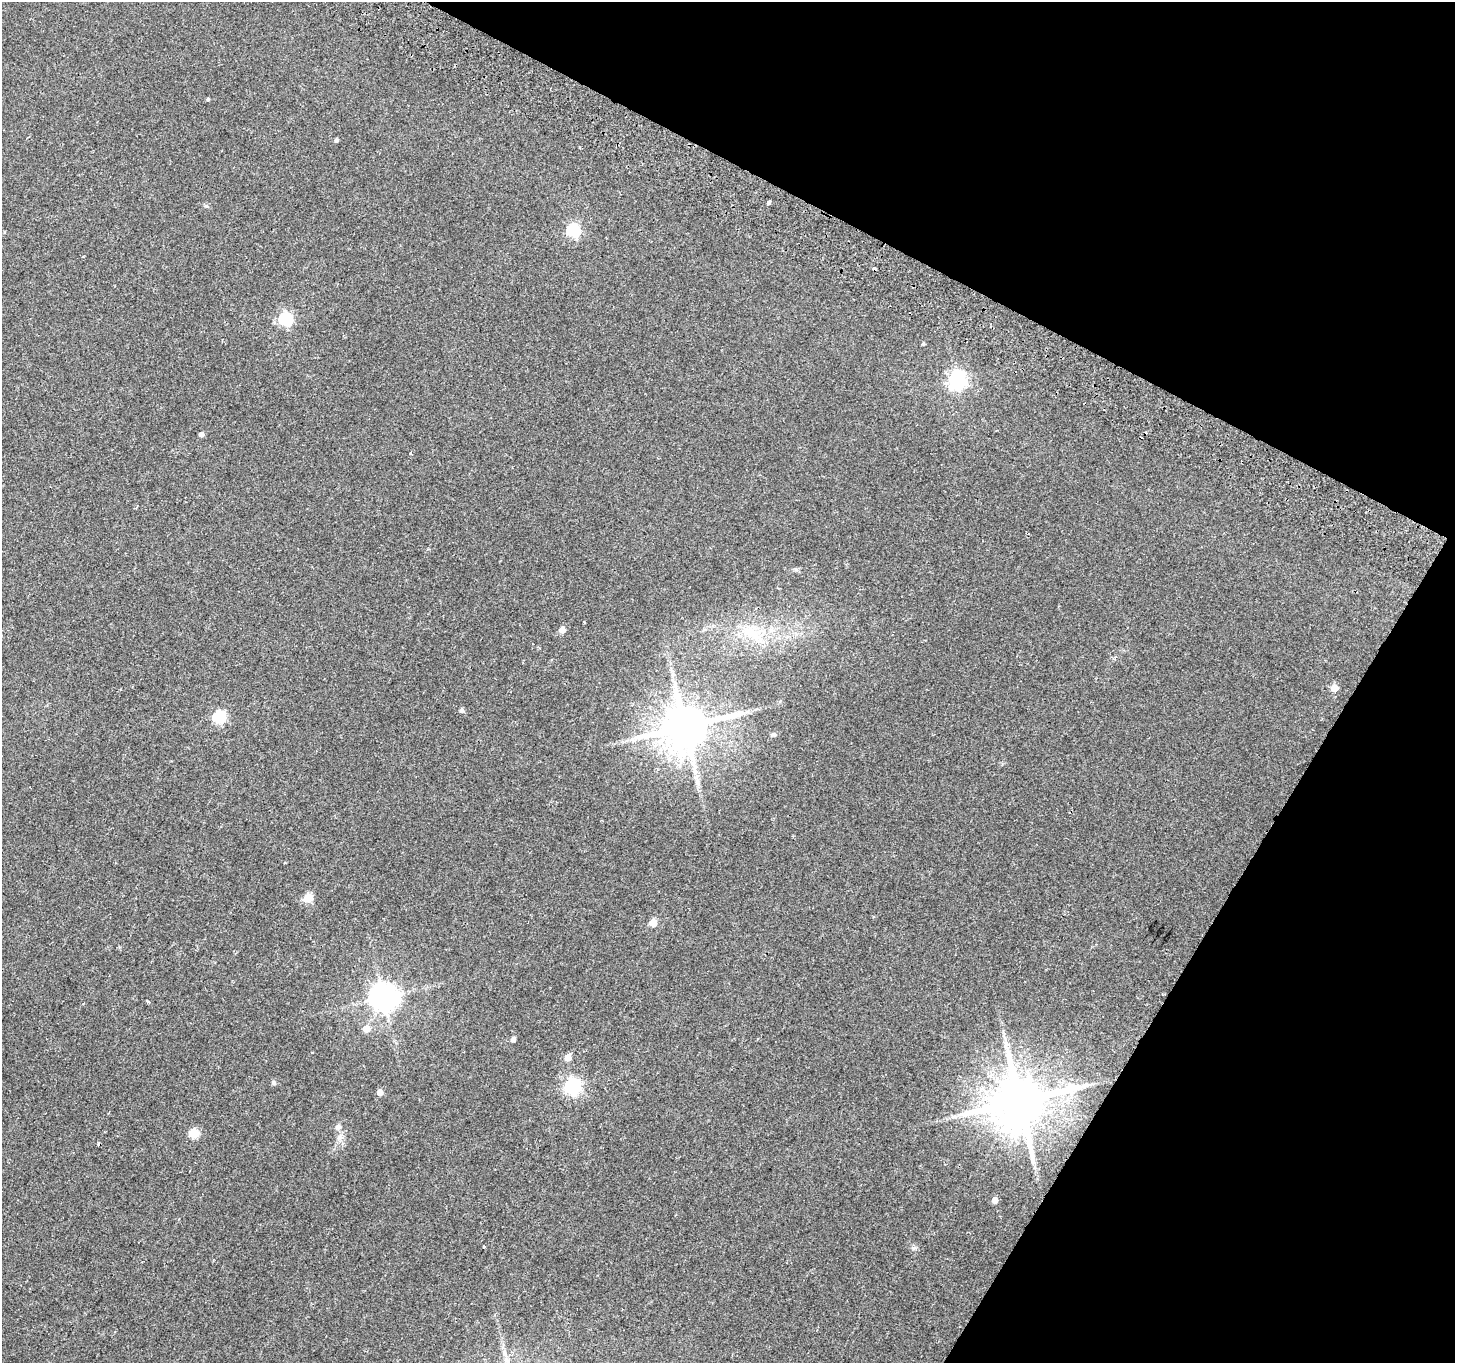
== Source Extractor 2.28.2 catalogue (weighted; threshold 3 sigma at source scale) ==
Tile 8 of 4 x 4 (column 4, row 2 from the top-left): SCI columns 4391-5843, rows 2970-4330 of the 5882 x 6004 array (HDU 1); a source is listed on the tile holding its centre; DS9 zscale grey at full resolution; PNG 1457 x 1365 px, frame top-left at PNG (2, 2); no overlay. Shown black and unused: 25% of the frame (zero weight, under 2 of 3 exposures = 3% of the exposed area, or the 3 px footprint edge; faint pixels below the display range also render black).
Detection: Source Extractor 2.28.2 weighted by HDU 2 'WHT'; one run over the whole footprint, this tile lists its part. Background 0.0514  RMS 0.0053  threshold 0.0239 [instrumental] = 3 sigma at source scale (4.5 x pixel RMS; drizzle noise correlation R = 1.50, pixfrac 1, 0.0396/0.0396 arcsec/px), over >= 5 px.
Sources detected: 38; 3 cosmic-ray / hot-pixel residue — not listed; the other 35 listed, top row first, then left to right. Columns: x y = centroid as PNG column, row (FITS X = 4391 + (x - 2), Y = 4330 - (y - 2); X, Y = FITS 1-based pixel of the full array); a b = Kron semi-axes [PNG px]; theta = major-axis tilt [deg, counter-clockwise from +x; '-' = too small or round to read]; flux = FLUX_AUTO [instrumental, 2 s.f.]
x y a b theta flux
208 99 3 3 - 0.77
336 140 4 4 - 1.1
769 202 4 3 - 2.9
206 206 6 4 -18 0.72
573 230 6 6 - 70
286 319 6 6 - 72
923 344 4 4 - 0.72
957 380 7 7 - 200
201 434 4 4 - 2.3
410 454 4 3 - 0.6
562 630 5 5 - 4.5
750 632 30 15 -38 16
672 674 7 4 -72 1.3
1334 688 5 5 - 7.7
462 710 5 5 - 1.4
219 717 6 6 - 57
685 726 13 11 24 2600
774 735 7 4 -7 0.93
308 898 5 5 - 20
653 923 5 5 - 12
384 997 8 8 - 670
148 1001 4 3 - 1
366 1028 6 6 - 5.5
513 1039 4 4 - 2.2
1005 1043 8 5 -47 1.7
568 1057 5 5 - 5.6
274 1082 6 6 - 1.2
573 1086 6 6 - 140
380 1092 5 5 - 4.6
1020 1101 16 14 28 3500
338 1127 8 7 - 1.9
194 1133 5 5 - 26
340 1137 10 7 50 2.6
995 1200 5 4 - 4.2
484 1247 3 3 - 0.81
Overlapping masked pixels (flux is a lower limit): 1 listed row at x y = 1020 1101
Unlisted compact peaks at least as high as the median listed source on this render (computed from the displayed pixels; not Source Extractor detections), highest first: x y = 913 1248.